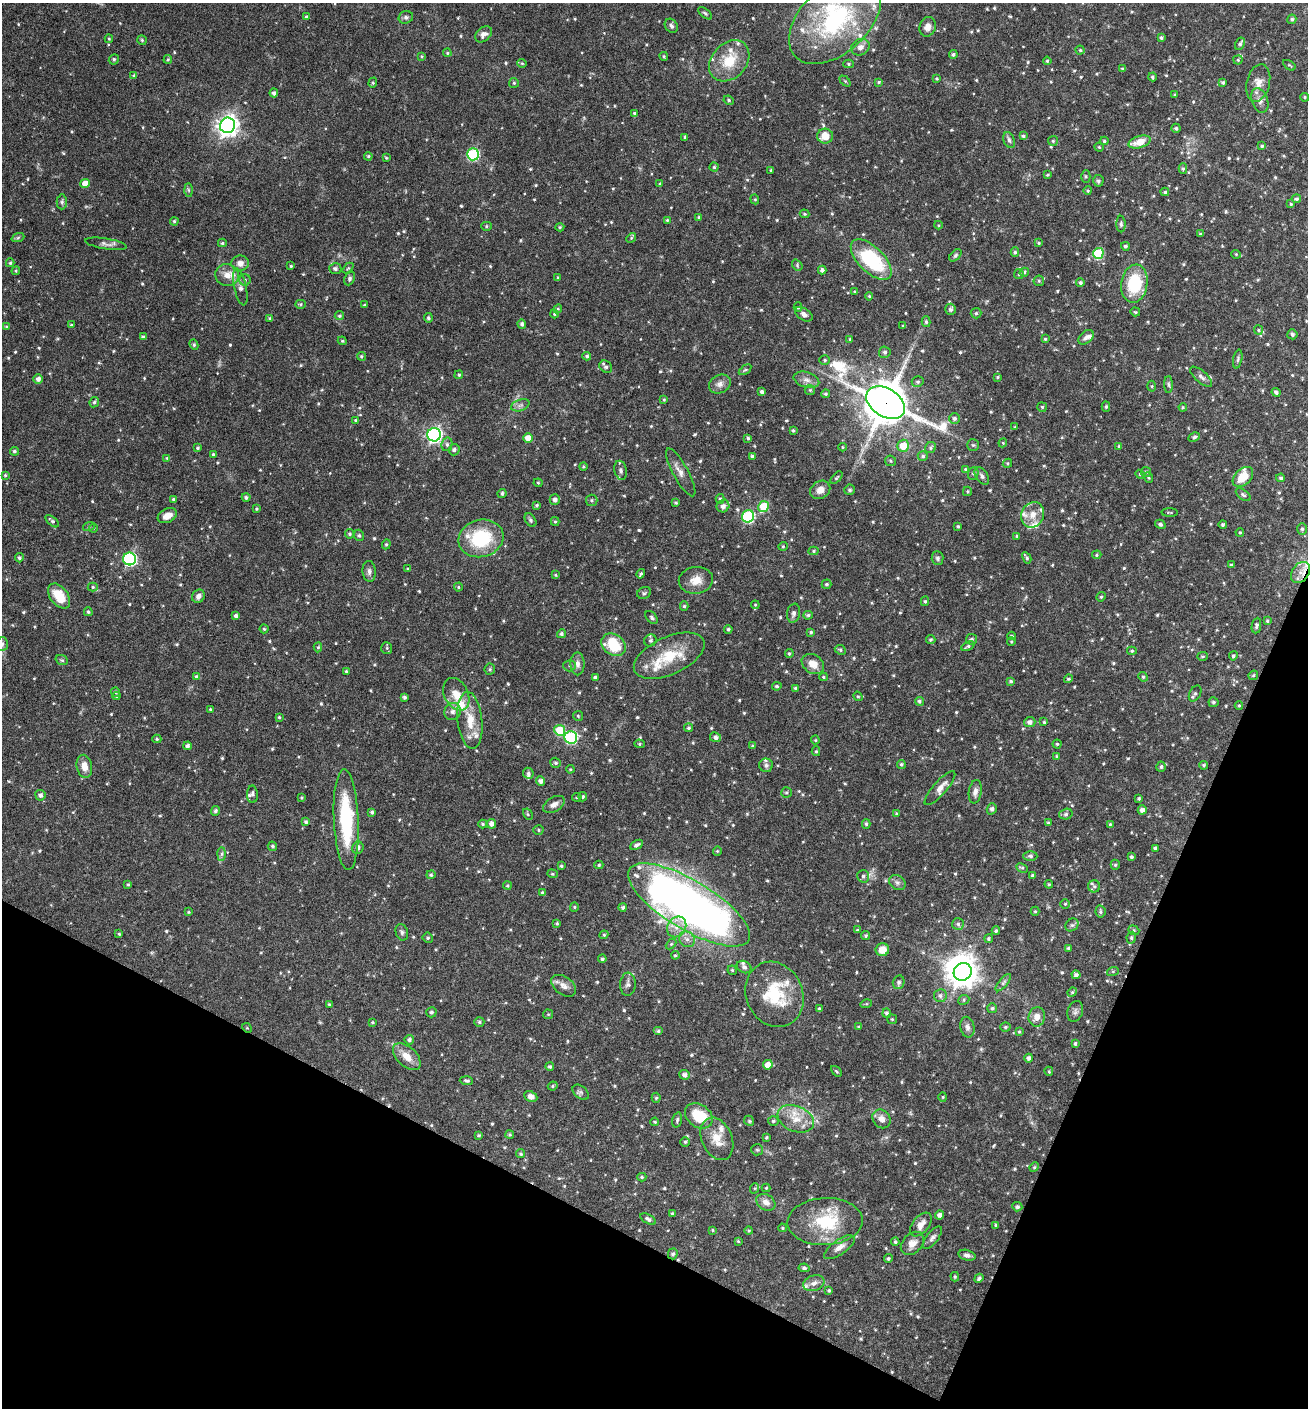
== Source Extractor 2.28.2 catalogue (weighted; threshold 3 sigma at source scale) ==
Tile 15 of 4 x 4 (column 3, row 4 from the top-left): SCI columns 2891-4196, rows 4-1409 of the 5649 x 5635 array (HDU 1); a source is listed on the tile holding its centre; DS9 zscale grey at full resolution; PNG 1310 x 1410 px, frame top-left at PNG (2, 3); each listed source drawn as its Kron ellipse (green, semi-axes under 4 px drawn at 4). Shown black and unused: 22% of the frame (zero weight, under 5 of 9 exposures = <1% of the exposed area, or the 3 px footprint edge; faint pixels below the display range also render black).
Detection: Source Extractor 2.28.2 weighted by HDU 2 'WHT'; one run over the whole footprint, this tile lists its part. Background 0.0973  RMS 0.0036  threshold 0.0145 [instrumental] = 3 sigma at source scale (4.09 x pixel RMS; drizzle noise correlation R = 1.36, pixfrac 0.8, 0.05/0.05 arcsec/px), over >= 5 px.
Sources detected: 764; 1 inside a brighter object's white glare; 1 cosmic-ray / hot-pixel residue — neither listed nor drawn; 32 inside a brighter listed object's ellipse — not listed separately; of the other 730, all 500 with FLUX_AUTO >= 0.374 (the completeness limit of this list) listed and drawn (230 fainter detections not listed), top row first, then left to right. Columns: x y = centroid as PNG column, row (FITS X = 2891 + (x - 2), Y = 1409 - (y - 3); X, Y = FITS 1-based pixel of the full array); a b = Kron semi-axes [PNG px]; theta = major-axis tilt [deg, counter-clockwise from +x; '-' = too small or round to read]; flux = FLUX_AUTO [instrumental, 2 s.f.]
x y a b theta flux
705 13 8 3 -39 0.53
306 17 4 4 - 0.51
406 17 7 6 - 0.83
835 19 54 33 43 48
1292 19 5 4 - 0.67
671 26 7 6 - 0.94
928 27 10 8 73 2.1
484 34 9 6 42 1.6
1161 38 4 3 - 0.61
109 39 4 4 - 0.37
142 40 5 4 - 0.45
1240 44 6 4 62 0.61
860 47 9 8 - 2
1080 50 4 4 - 0.48
447 53 4 3 - 0.39
953 54 4 4 - 0.7
422 56 4 3 - 0.4
664 56 4 3 - 0.38
114 59 5 5 - 0.6
168 60 4 3 - 0.38
1238 60 4 4 - 0.43
729 61 23 17 47 9.5
1047 61 4 4 - 0.45
522 63 4 4 - 0.38
849 64 5 4 - 0.47
1289 65 7 3 -34 0.4
1123 69 4 3 - 0.73
134 76 4 4 - 0.58
1152 77 4 3 - 0.59
937 79 3 3 - 0.39
845 81 6 4 -45 0.46
879 82 4 3 - 0.49
1223 82 4 3 - 0.51
373 83 5 4 - 0.46
514 83 5 5 - 0.5
1258 83 19 11 76 3.4
274 93 4 4 - 0.93
1175 95 4 3 - 0.39
1305 97 4 4 - 0.39
729 100 5 4 - 0.52
1260 100 13 8 -71 1.9
634 113 4 3 - 0.55
227 125 8 7 - 220
1176 128 4 4 - 0.61
825 136 8 7 - 4.6
1023 136 4 4 - 0.56
685 137 4 3 - 0.56
1009 140 8 5 -67 0.92
1053 141 5 5 - 0.43
1104 141 4 3 - 0.51
1139 142 11 6 16 5.1
1262 146 4 3 - 0.55
1099 147 4 4 - 0.41
473 154 6 6 - 33
368 156 4 4 - 0.47
386 158 4 3 - 0.39
714 167 4 4 - 0.52
1183 169 5 4 - 0.55
771 170 3 3 - 0.42
1048 175 4 3 - 0.47
1086 176 6 4 -89 0.45
1098 181 6 5 - 0.68
85 183 5 4 - 4.2
660 183 4 3 - 0.39
188 190 6 4 -88 0.56
1088 191 4 3 - 0.4
1165 192 4 4 - 0.51
755 199 5 4 - 0.41
1296 199 4 4 - 0.7
62 202 7 5 90 0.68
1291 204 4 4 - 0.41
805 214 5 4 - 0.48
699 217 4 4 - 0.41
667 220 4 4 - 0.45
174 221 4 4 - 0.51
1121 224 8 4 -90 0.79
938 225 4 4 - 0.41
486 226 5 4 - 0.52
560 227 4 4 - 0.43
1200 234 4 3 - 0.41
18 237 6 4 20 0.54
631 238 5 4 - 0.46
222 243 4 4 - 0.48
1039 243 4 4 - 0.38
106 244 21 5 -9 1.5
1125 246 4 4 - 0.72
1015 252 4 4 - 0.53
1098 253 5 5 - 18
1236 254 4 4 - 0.39
955 255 7 4 45 0.6
871 259 25 12 -44 27
10 263 4 3 - 0.48
240 263 8 7 - 1.7
797 265 6 4 -51 0.52
291 266 4 4 - 0.42
348 268 6 4 44 0.4
335 269 6 5 - 0.92
822 270 4 4 - 0.91
16 271 4 4 - 0.39
1024 272 5 4 - 0.62
1019 274 5 4 - 0.43
227 275 12 11 - 2.9
558 277 4 3 - 0.38
350 278 7 5 66 0.74
245 280 6 5 - 0.6
1039 281 5 5 - 0.47
1080 282 4 4 - 0.73
1134 284 19 13 81 16
240 287 19 6 -78 1.8
855 291 4 3 - 0.42
869 296 4 4 - 0.42
300 304 5 4 - 0.51
365 305 3 3 - 0.47
798 307 5 4 - 0.47
558 309 4 4 - 0.42
951 309 6 5 - 0.79
1135 312 5 3 - 0.44
976 313 5 5 - 0.52
554 314 4 4 - 0.38
804 314 10 6 -32 1.4
339 316 5 4 - 0.54
428 318 4 4 - 0.6
270 319 4 3 - 0.66
926 322 5 4 - 0.57
522 324 4 4 - 0.93
71 325 4 4 - 0.44
903 326 3 3 - 0.41
6 327 4 3 - 0.42
1258 330 5 4 - 0.45
1292 334 5 5 - 0.77
143 337 4 3 - 0.61
1086 337 9 5 42 1.1
850 339 4 3 - 0.38
1045 339 3 3 - 0.38
342 341 4 4 - 0.44
194 345 5 4 - 0.55
885 352 6 5 - 0.84
361 356 4 4 - 0.48
587 356 4 4 - 0.63
1238 359 9 4 79 0.65
825 360 5 4 - 0.57
606 367 7 5 -43 0.93
745 370 7 3 36 0.49
459 375 4 4 - 0.42
998 377 4 3 - 0.44
1201 377 13 6 -41 1.4
38 379 5 4 - 1.5
806 380 13 7 -17 1.9
918 382 6 5 - 0.63
720 384 11 9 29 1.8
1168 384 8 4 -89 0.66
1152 386 5 3 - 0.37
810 390 5 5 - 0.43
762 392 4 3 - 0.93
1276 392 4 4 - 0.84
826 394 4 4 - 0.5
664 400 4 3 - 0.39
94 402 5 4 - 0.6
886 403 21 14 -32 1100
520 405 9 5 19 1.1
1042 407 5 5 - 0.48
1106 407 5 4 - 0.57
1183 407 4 3 - 0.38
954 418 5 5 - 0.89
355 420 4 3 - 0.39
1015 427 3 3 - 0.38
793 430 4 3 - 0.57
434 435 7 6 - 97
1194 437 6 4 28 0.76
528 438 5 5 - 4.1
748 438 4 4 - 0.56
1003 443 4 4 - 0.42
447 444 7 5 78 0.79
973 445 6 5 - 0.54
903 446 6 6 - 6.7
1119 446 3 3 - 0.44
842 447 4 4 - 0.39
198 448 4 4 - 0.52
931 448 6 5 - 0.65
454 450 5 5 - 0.69
14 451 4 4 - 0.65
213 454 4 3 - 0.45
752 456 4 3 - 0.51
923 456 5 4 - 0.63
167 458 4 4 - 0.39
890 461 6 5 - 0.58
1007 463 5 4 - 0.44
583 467 4 4 - 0.43
621 470 9 6 -77 0.9
966 470 4 4 - 0.72
681 472 27 7 -61 2.6
1146 472 5 5 - 0.5
973 473 6 5 - 0.7
1140 474 4 4 - 0.43
5 475 4 3 - 0.42
982 476 10 6 -55 1
1243 477 12 8 44 6.2
836 478 7 4 49 0.51
1148 478 5 4 - 0.45
1281 478 4 4 - 0.67
538 483 4 4 - 0.38
820 490 10 8 33 2.4
850 490 5 5 - 0.64
967 491 5 3 - 0.41
502 493 4 4 - 0.77
1243 495 8 5 -37 0.75
246 497 4 4 - 0.76
173 499 4 3 - 0.47
720 499 5 4 - 0.57
555 500 5 5 - 1.3
592 500 6 5 - 0.61
676 503 4 3 - 0.52
537 505 3 3 - 0.47
723 506 6 6 - 1.3
764 506 6 5 - 13
256 509 4 4 - 0.5
1170 512 8 3 -2 0.42
1033 515 13 11 66 3.6
167 516 10 7 25 2.8
748 516 6 6 - 36
530 520 7 5 -54 0.64
52 521 8 4 -41 0.67
555 522 4 4 - 0.43
1160 524 5 4 - 0.72
1223 524 4 3 - 0.6
89 526 6 4 20 0.48
958 526 4 4 - 0.44
93 528 4 4 - 0.38
1302 529 6 5 - 0.69
1240 532 4 3 - 0.41
350 534 5 4 - 0.56
359 535 6 4 -67 0.5
1017 536 4 3 - 0.41
481 538 23 18 15 20
386 544 5 4 - 0.49
783 546 4 4 - 0.39
814 551 5 4 - 0.55
1097 555 5 4 - 0.45
19 558 4 4 - 0.64
937 558 7 6 - 0.82
1027 558 6 4 -63 0.69
130 559 6 6 - 49
1231 565 3 3 - 0.44
408 569 3 3 - 0.46
369 571 10 6 -84 1.1
1300 572 11 8 52 3
641 574 5 3 - 0.57
555 575 4 3 - 0.39
696 580 17 13 9 4
826 584 5 4 - 0.54
93 587 5 4 - 0.45
458 587 4 4 - 0.42
644 593 7 5 28 0.58
59 596 14 9 -53 6.6
198 596 7 6 - 1.5
1101 597 5 4 - 0.47
925 601 5 4 - 0.46
755 605 4 4 - 0.38
684 606 4 4 - 0.52
88 612 4 4 - 0.57
794 613 9 6 79 1.1
808 615 5 4 - 0.64
236 616 4 4 - 0.88
652 617 7 5 -50 0.66
1267 621 4 3 - 0.46
1256 626 8 4 81 0.77
264 629 4 4 - 0.41
728 629 4 4 - 0.62
811 632 4 3 - 0.57
561 634 4 4 - 0.6
1012 636 4 3 - 0.45
971 639 5 5 - 0.75
650 640 6 5 - 0.8
931 640 5 4 - 0.54
1011 642 4 3 - 0.41
2 644 7 5 85 0.74
613 645 13 10 -37 12
968 646 7 4 26 0.64
318 647 5 4 - 0.42
387 648 6 5 - 0.51
840 650 6 4 -25 0.54
1132 651 5 4 - 0.47
789 653 4 4 - 0.54
669 656 38 19 24 13
1203 656 5 4 - 0.39
1233 656 4 4 - 0.59
62 660 6 4 -20 0.47
577 664 11 7 -89 1.6
813 664 12 9 -34 3.5
570 666 6 5 - 0.63
490 669 6 5 - 0.49
346 671 3 3 - 0.39
1253 675 5 4 - 0.48
196 676 4 3 - 0.42
823 677 4 3 - 0.41
1143 677 5 4 - 0.49
595 678 4 4 - 0.82
1068 679 4 4 - 0.54
1011 681 4 4 - 0.62
777 686 4 3 - 0.46
795 688 4 4 - 0.42
116 692 5 4 - 0.53
1195 693 8 5 60 0.89
456 694 17 12 -64 5
116 696 4 4 - 0.54
858 696 5 4 - 0.39
405 697 3 3 - 0.71
919 701 4 4 - 0.67
1213 702 5 5 - 0.62
1239 705 4 3 - 0.46
210 709 4 3 - 0.41
453 711 9 8 - 1.6
578 716 5 5 - 0.4
279 717 4 3 - 0.43
470 720 29 12 -84 7.4
1030 722 5 5 - 1.3
1044 722 3 3 - 0.4
689 728 4 4 - 0.66
560 730 5 5 - 12
571 737 6 6 - 39
716 737 6 4 -26 1.1
157 739 4 4 - 0.47
815 740 4 4 - 0.38
639 744 5 4 - 0.47
1057 744 4 4 - 0.44
187 746 4 4 - 0.98
752 746 4 3 - 0.39
816 751 5 4 - 0.45
1057 756 4 3 - 0.38
556 763 5 5 - 0.6
901 764 4 4 - 0.56
766 765 7 7 - 0.9
1204 765 4 4 - 0.52
84 766 12 7 -78 2.9
1161 767 5 4 - 0.61
570 769 4 4 - 0.38
528 773 5 5 - 0.9
540 781 4 4 - 1.2
940 788 22 6 49 2.7
786 792 5 5 - 0.47
975 792 12 6 82 1.4
252 794 9 5 -89 0.76
40 795 5 5 - 1
577 797 5 3 - 0.4
583 797 5 4 - 0.52
302 798 3 3 - 0.4
1139 798 4 3 - 0.46
554 804 12 7 31 1.7
992 809 5 5 - 0.82
1142 810 4 4 - 1.6
215 811 5 4 - 0.76
372 812 4 3 - 0.69
528 814 6 4 -62 0.46
897 814 4 3 - 0.45
1066 814 7 5 16 0.8
346 820 50 12 -87 26
306 822 4 4 - 0.65
1048 823 4 3 - 0.48
483 824 4 3 - 0.5
491 824 5 4 - 1.5
866 824 5 4 - 0.52
1110 824 4 4 - 0.43
538 830 5 4 - 0.49
637 845 7 4 30 0.81
272 846 5 4 - 0.6
358 848 6 5 - 1.1
1155 848 4 4 - 0.57
717 851 4 4 - 0.38
222 854 7 4 89 0.66
1030 856 7 5 -2 0.76
1131 857 4 4 - 0.65
599 865 4 4 - 0.44
1115 865 5 4 - 0.57
561 866 3 3 - 0.46
1022 868 6 4 -26 0.5
552 874 5 4 - 0.49
431 875 4 4 - 0.49
863 876 6 6 - 0.87
1033 876 4 4 - 0.85
897 883 9 7 -37 1
128 884 4 3 - 0.44
1049 884 4 4 - 0.4
507 886 4 4 - 0.49
1094 886 6 6 - 0.73
542 892 4 4 - 0.54
1065 904 5 5 - 0.49
689 905 69 24 -31 250
574 907 5 4 - 0.4
623 907 4 4 - 0.71
1035 911 4 4 - 0.42
1100 911 6 5 - 0.63
188 912 4 4 - 0.37
557 923 3 3 - 0.49
958 924 6 6 - 0.83
1072 925 7 6 - 0.75
677 927 11 9 57 3
857 930 4 4 - 0.41
1134 930 6 4 -21 0.48
996 931 4 4 - 0.58
402 932 8 6 -70 0.82
119 934 4 4 - 0.43
604 935 4 4 - 0.41
866 935 4 4 - 0.61
428 938 5 5 - 0.57
1131 938 6 4 80 0.55
687 939 8 7 - 1.6
988 939 4 4 - 0.57
671 944 6 4 45 0.44
1068 948 4 4 - 0.48
882 950 7 6 - 4
675 955 4 4 - 0.48
602 959 4 4 - 0.64
744 967 8 5 -28 0.94
732 970 5 4 - 0.44
1113 971 6 4 19 0.41
963 972 9 8 - 460
1076 975 4 4 - 0.97
899 982 7 6 - 0.93
1003 983 11 4 50 0.89
628 984 11 7 86 1.2
564 986 14 8 -36 2
1072 992 5 4 - 0.42
774 994 33 28 -66 18
940 996 6 6 - 1
964 1000 6 4 24 0.51
329 1004 4 3 - 0.42
866 1004 6 3 17 0.4
992 1008 5 5 - 0.61
819 1009 4 3 - 0.5
1075 1011 11 7 72 1.1
431 1012 5 5 - 0.73
887 1013 4 4 - 0.75
548 1014 5 4 - 0.39
1037 1017 10 8 84 2.7
892 1019 5 5 - 0.42
372 1022 4 3 - 0.45
479 1022 5 4 - 0.64
859 1027 4 3 - 0.48
967 1027 10 7 -80 1.5
1005 1027 5 4 - 0.65
247 1028 5 4 - 0.42
658 1031 5 4 - 0.58
1019 1032 4 3 - 0.4
409 1040 5 4 - 0.78
1075 1044 4 3 - 0.56
407 1057 17 9 -44 4.2
1029 1058 4 4 - 1.2
768 1065 5 4 - 2.8
550 1067 4 4 - 0.6
836 1071 6 3 -45 0.42
1049 1071 4 3 - 0.4
684 1075 5 4 - 1.2
466 1081 6 4 -4 0.68
553 1086 5 4 - 0.46
581 1092 9 6 -41 0.9
531 1096 7 5 -27 1.9
943 1097 4 4 - 0.38
656 1098 5 4 - 0.5
699 1116 15 11 -35 10
796 1119 19 12 -22 6
881 1119 10 8 -50 2.4
677 1120 7 4 75 0.63
749 1121 5 4 - 0.42
773 1121 5 4 - 0.55
655 1122 4 3 - 0.42
479 1135 4 3 - 0.47
510 1135 4 4 - 0.45
766 1137 4 4 - 0.46
717 1139 22 15 -67 5.4
685 1142 5 5 - 0.52
757 1150 6 5 - 0.5
521 1154 4 4 - 0.48
1034 1167 5 4 - 0.45
642 1177 4 4 - 0.47
755 1188 5 3 - 0.4
766 1188 4 4 - 0.38
766 1202 10 7 -33 2.1
1017 1207 5 4 - 0.73
672 1213 4 4 - 0.46
939 1215 4 4 - 1.2
648 1219 8 4 -29 1
825 1222 38 23 2 17
921 1224 14 8 51 2.7
996 1225 3 3 - 0.42
782 1228 4 3 - 0.39
712 1230 4 3 - 0.4
749 1231 4 4 - 0.44
932 1238 13 6 52 1.3
738 1241 4 4 - 0.39
895 1242 4 4 - 0.51
912 1243 13 9 46 2.8
839 1247 18 7 35 2.3
673 1254 5 5 - 0.84
967 1255 9 5 -15 1.1
888 1259 4 3 - 0.5
804 1268 5 4 - 0.64
955 1277 5 3 - 0.42
979 1278 5 3 - 0.71
814 1283 11 7 18 1.8
829 1291 4 4 - 0.54
Overlapping masked pixels (flux is a lower limit): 5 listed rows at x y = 886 403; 1300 572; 689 905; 247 1028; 673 1254
Isophote crosses this tile's border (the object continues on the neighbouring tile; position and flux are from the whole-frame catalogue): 2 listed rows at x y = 835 19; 2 644